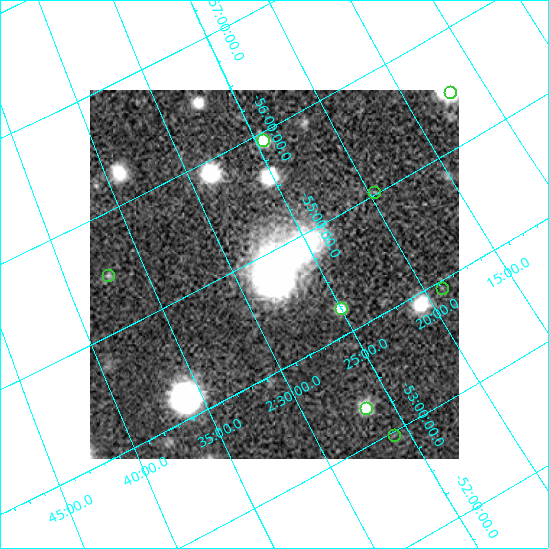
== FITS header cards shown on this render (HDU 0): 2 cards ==
NAXIS1  =                  369
NAXIS2  =                  369

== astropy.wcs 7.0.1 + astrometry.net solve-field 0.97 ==
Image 369 x 369 px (HDU 0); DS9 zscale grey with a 90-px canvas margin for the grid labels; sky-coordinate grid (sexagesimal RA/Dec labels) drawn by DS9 from the SOLVED WCS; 8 Tycho-2 reference stars matched to detected sources circled (green)
Header WCS: none
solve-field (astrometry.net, Tycho-2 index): SOLVED blind (the file carries no WCS)
Solved WCS: RA---TAN-SIP/DEC--TAN-SIP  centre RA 02:27:42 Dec -54:48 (36.93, -54.80 deg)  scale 33.1 x 32.4 arcsec/px (non-square pixels)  FOV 203.7' x 199.5'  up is -153 deg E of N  parity flipped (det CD > 0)
(file carries no celestial WCS; the grid is the blind solution)
Tycho-2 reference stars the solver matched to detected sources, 8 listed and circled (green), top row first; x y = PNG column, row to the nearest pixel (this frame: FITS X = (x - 90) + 1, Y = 369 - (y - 90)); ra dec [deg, ICRS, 3 dp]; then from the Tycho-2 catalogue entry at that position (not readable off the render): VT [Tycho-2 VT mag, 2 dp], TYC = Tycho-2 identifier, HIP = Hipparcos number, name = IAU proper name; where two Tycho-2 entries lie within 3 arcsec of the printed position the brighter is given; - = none
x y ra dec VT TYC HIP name
450 92 33.042 -55.473 8.80 8486-601-1 - -
263 140 36.128 -55.927 9.15 8487-989-1 - -
374 192 34.918 -55.017 8.11 8486-652-1 10852 -
108 275 39.333 -55.486 9.28 8487-1200-1 - -
442 288 34.744 -53.938 8.06 8483-1067-1 10797 -
341 308 36.245 -54.231 8.56 8484-665-1 11263 -
366 408 36.630 -53.316 8.58 8484-1056-1 11379 -
394 435 36.467 -52.964 8.42 8484-490-1 11337 -